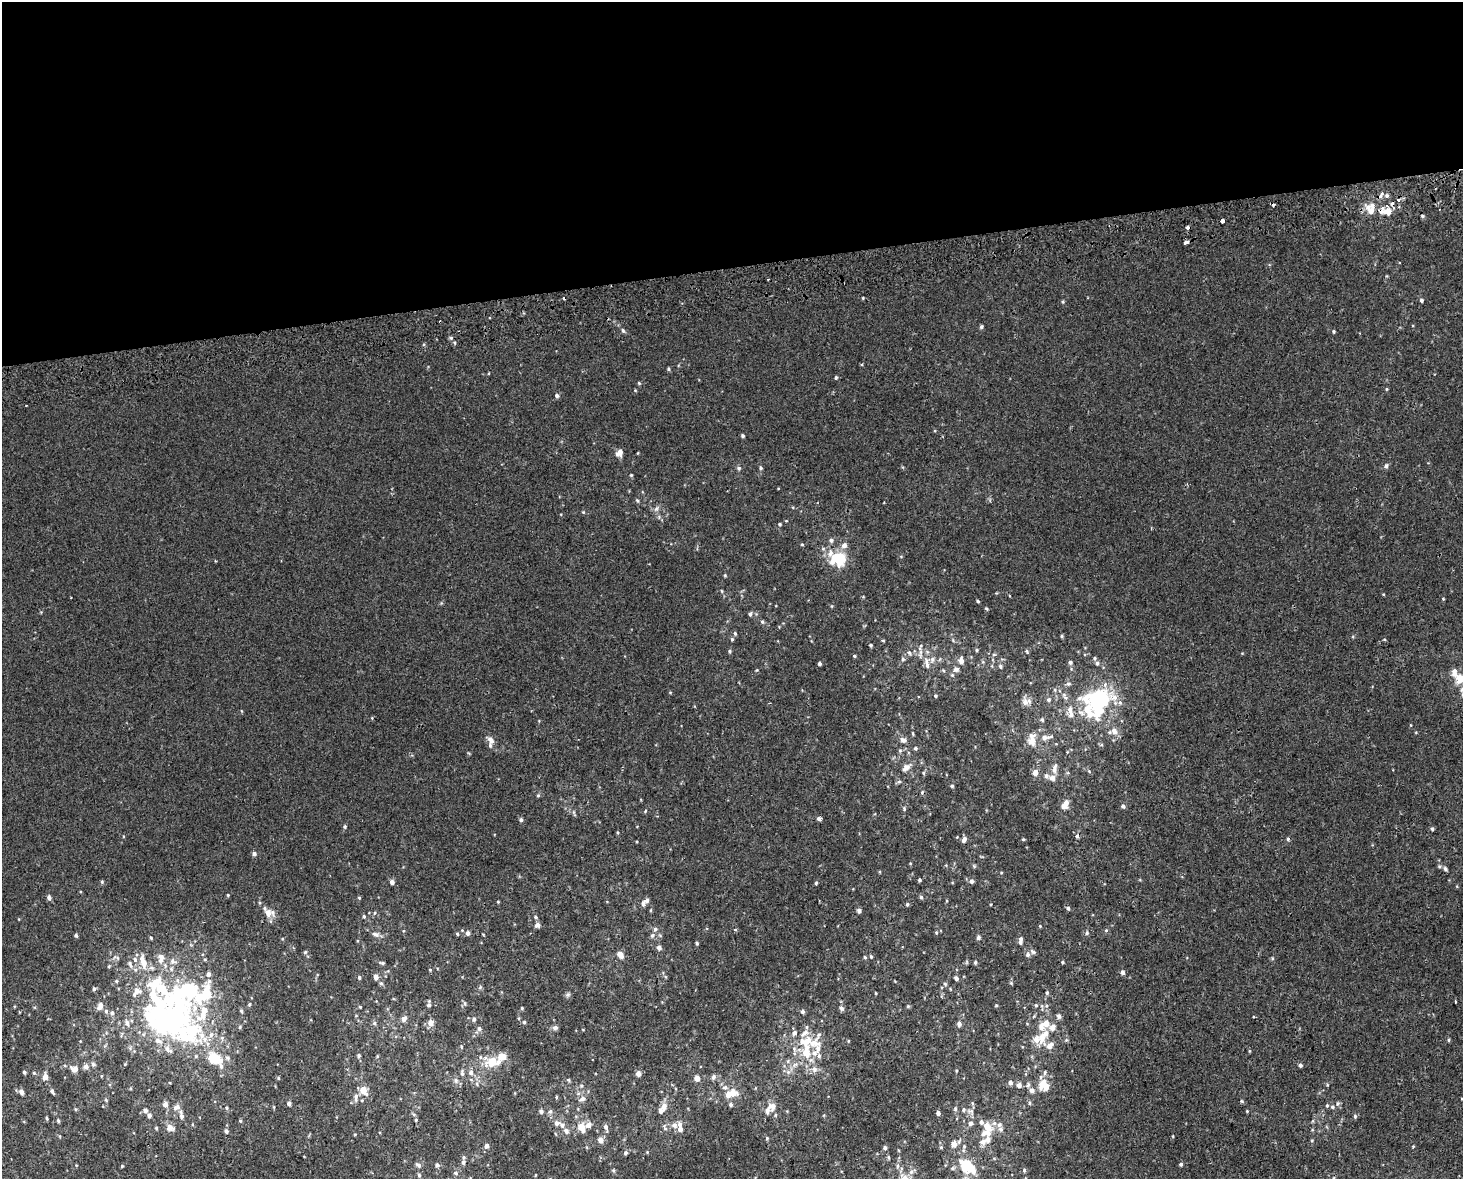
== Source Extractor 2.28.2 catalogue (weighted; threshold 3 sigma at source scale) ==
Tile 2 of 3 x 4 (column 2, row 1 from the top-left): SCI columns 1484-2944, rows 3572-4748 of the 4470 x 4790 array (HDU 1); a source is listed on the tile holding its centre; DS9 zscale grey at full resolution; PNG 1465 x 1181 px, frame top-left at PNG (2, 2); no overlay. Shown black and unused: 23% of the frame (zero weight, under 2 of 3 exposures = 2% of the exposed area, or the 3 px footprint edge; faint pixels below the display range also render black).
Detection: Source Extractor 2.28.2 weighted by HDU 2 'WHT'; one run over the whole footprint, this tile lists its part. Background 3.92e-04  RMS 0.0028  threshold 0.0127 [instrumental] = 3 sigma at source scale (4.5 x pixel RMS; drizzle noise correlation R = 1.50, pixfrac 1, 0.0396/0.0396 arcsec/px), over >= 5 px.
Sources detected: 366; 7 inside a brighter object's white glare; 8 cosmic-ray / hot-pixel residue — not listed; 52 inside a brighter listed object's ellipse — not listed separately; the other 299 listed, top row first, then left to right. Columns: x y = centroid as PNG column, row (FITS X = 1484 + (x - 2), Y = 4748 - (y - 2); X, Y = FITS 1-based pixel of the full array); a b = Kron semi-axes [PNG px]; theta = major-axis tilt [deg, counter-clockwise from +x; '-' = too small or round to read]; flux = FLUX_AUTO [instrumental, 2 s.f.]
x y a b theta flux
1381 195 10 4 58 0.81
1387 196 6 5 - 0.64
1398 200 4 4 - 0.9
1382 208 4 3 - 7.8
1370 210 10 7 -56 2.9
1388 211 7 6 - 3.4
1422 216 4 4 - 0.39
1222 221 4 3 - 2.4
1188 227 4 3 - 1.3
1186 242 5 3 - 2.8
863 298 4 3 - 0.24
1421 300 5 5 - 0.52
1063 302 4 4 - 0.29
981 327 5 4 - 0.42
623 331 6 5 - 0.48
1334 331 4 4 - 0.33
451 338 5 5 - 0.4
668 369 5 4 - 0.35
836 378 4 3 - 0.56
639 383 5 4 - 0.31
1386 389 5 3 - 0.27
557 396 4 4 - 0.69
743 436 4 4 - 0.5
619 453 9 7 54 1.5
1386 466 6 5 - 0.69
739 468 6 5 - 0.52
761 468 6 4 -72 0.4
631 475 4 4 - 0.29
637 500 5 4 - 0.32
656 509 8 5 53 0.74
583 512 4 3 - 0.27
780 524 4 3 - 0.32
831 540 5 5 - 0.73
802 544 4 4 - 0.27
844 545 7 7 - 1.3
838 558 16 13 -12 12
725 575 4 4 - 0.27
722 591 5 3 - 0.26
1443 599 3 3 - 0.23
978 601 4 3 - 0.35
750 614 5 5 - 0.56
762 622 6 4 -67 0.41
735 633 5 4 - 0.39
1062 636 4 4 - 0.33
732 639 5 5 - 0.39
883 641 5 3 - 0.25
870 645 4 4 - 0.4
921 646 6 4 64 0.41
977 650 4 4 - 0.34
730 651 4 4 - 0.4
1026 651 5 3 - 0.29
909 653 6 5 - 0.56
854 656 4 3 - 0.34
1094 658 5 5 - 0.43
903 659 5 5 - 0.47
932 659 8 6 52 0.85
961 660 9 7 -83 1.3
927 663 16 6 -78 1.8
1097 663 5 4 - 0.55
819 664 3 3 - 0.58
1000 666 6 5 - 0.53
956 669 7 7 - 1.1
1460 679 13 11 89 4
935 696 4 4 - 0.37
1100 697 21 14 -12 22
1049 700 6 6 - 0.6
1026 702 13 9 14 1.8
1088 710 53 27 -72 19
1042 720 6 4 -68 0.44
1411 725 5 3 - 0.2
1044 737 10 7 -1 1.6
490 740 10 7 -61 1.8
903 740 9 7 -26 0.97
1032 740 19 10 87 2.9
915 748 5 5 - 0.5
900 751 5 5 - 0.43
906 768 13 8 41 1.6
1055 769 16 6 77 1.7
1035 772 5 5 - 2.3
924 773 6 3 -71 0.3
1046 776 6 6 - 0.8
899 782 6 4 1 0.46
952 786 4 4 - 0.38
538 795 5 3 - 0.3
1063 806 7 6 - 1.4
1123 806 6 5 - 0.53
904 809 6 4 -73 0.39
645 811 5 3 - 0.24
819 819 4 3 - 3.2
521 820 5 4 - 0.56
345 827 5 5 - 0.42
1432 829 5 4 - 0.36
1023 839 4 4 - 0.31
1288 839 4 4 - 0.39
964 840 7 5 63 0.89
254 854 5 4 - 0.77
974 866 5 5 - 0.33
1445 869 6 5 - 0.67
919 880 4 3 - 0.42
971 881 6 5 - 0.83
102 882 5 4 - 0.39
392 882 5 5 - 1
816 883 4 4 - 0.32
228 895 4 4 - 0.26
49 897 5 5 - 0.81
921 897 5 5 - 0.43
359 898 4 4 - 0.3
647 901 6 5 - 0.78
498 902 4 3 - 0.23
907 904 4 4 - 0.41
1068 908 5 4 - 0.55
859 911 5 4 - 0.74
268 913 12 10 1 2.5
374 913 5 3 - 0.28
364 916 5 4 - 0.4
535 917 5 4 - 0.42
537 925 6 5 - 1.1
1040 926 4 3 - 0.23
655 929 5 5 - 0.53
735 929 3 3 - 0.46
1106 930 5 4 - 0.31
936 932 5 4 - 0.29
468 933 6 6 - 0.82
1087 933 5 5 - 0.43
375 934 10 6 -19 1.1
457 934 4 4 - 0.35
483 934 4 3 - 0.2
76 935 4 4 - 0.53
652 935 6 5 - 0.55
978 937 6 5 - 0.56
151 938 4 3 - 0.29
1021 939 7 5 85 0.73
697 943 4 3 - 0.35
659 948 6 5 - 0.86
305 952 6 3 45 0.34
1033 952 9 5 -34 0.66
620 955 7 5 -53 2.5
1028 955 6 6 - 0.71
871 956 5 4 - 0.35
116 957 12 4 -24 0.71
865 957 4 4 - 0.32
161 958 13 8 84 1.9
135 960 8 5 -65 0.77
173 961 8 7 - 0.93
975 962 4 4 - 0.49
1063 962 4 3 - 0.31
144 963 10 7 -78 2.8
382 963 5 4 - 0.4
130 964 11 5 -68 1
109 966 5 3 - 0.28
430 970 4 4 - 0.25
1123 972 5 4 - 0.79
208 974 6 5 - 0.93
359 977 5 4 - 0.52
376 977 6 5 - 1.2
956 978 5 4 - 0.76
116 981 5 5 - 0.41
381 983 5 5 - 0.51
945 984 6 4 -45 0.39
480 987 6 4 56 0.37
94 989 5 4 - 0.5
876 993 4 2 - 0.22
1047 993 5 4 - 0.42
567 995 5 5 - 0.53
465 1003 6 4 -89 0.42
249 1004 5 4 - 0.33
100 1005 9 6 75 1.6
429 1005 6 6 - 0.65
996 1005 4 4 - 0.29
1036 1005 5 4 - 0.37
908 1006 5 4 - 0.32
360 1007 4 4 - 0.3
522 1008 4 4 - 0.28
841 1008 6 5 - 0.65
241 1011 5 4 - 0.46
803 1011 5 5 - 0.59
157 1013 63 29 19 34
1059 1016 6 5 - 0.77
1254 1017 3 2 - 0.25
404 1019 7 6 - 1.1
474 1019 6 5 - 0.44
524 1022 4 4 - 0.36
374 1023 5 5 - 0.53
431 1023 6 6 - 1.9
1046 1023 7 6 - 2.1
959 1024 6 5 - 0.81
240 1027 5 3 - 0.31
1052 1027 9 8 - 1.6
555 1028 6 5 - 0.75
479 1029 7 6 - 0.72
192 1030 36 25 66 19
794 1033 6 5 - 0.89
804 1033 12 7 40 1.6
1042 1038 13 9 -89 2.9
1448 1040 5 3 - 0.31
848 1041 4 3 - 0.2
1050 1046 9 7 43 1.9
818 1049 22 8 -86 3.3
1249 1051 5 3 - 0.23
806 1053 14 11 -61 4.3
359 1055 5 5 - 0.47
503 1056 10 7 24 2.7
480 1057 6 3 -72 0.36
214 1058 11 8 -27 8.7
228 1058 7 5 -17 0.71
493 1061 9 6 10 6.7
93 1064 7 5 -89 0.58
1300 1065 4 4 - 0.62
86 1066 7 7 - 1
221 1066 8 5 -74 0.78
74 1069 11 8 -20 1.8
814 1069 9 7 -65 1.3
24 1072 4 3 - 0.52
788 1072 7 6 - 0.87
34 1073 4 3 - 0.29
462 1073 9 4 -82 0.6
471 1073 7 6 - 0.88
638 1074 5 5 - 1.5
101 1076 4 3 - 0.24
45 1077 6 5 - 1.6
713 1077 7 6 - 0.74
278 1078 5 4 - 0.29
697 1078 6 5 - 1.9
456 1080 7 5 -70 0.7
569 1080 6 3 -71 0.3
1010 1083 5 5 - 0.86
477 1084 6 3 -72 0.39
1043 1084 14 9 60 3.7
1019 1085 5 5 - 1.1
363 1090 9 6 -63 3.4
1032 1090 7 6 - 1.2
52 1091 8 4 -58 0.67
21 1092 5 4 - 1.3
733 1092 10 8 -29 2.8
356 1097 12 6 85 1.3
556 1097 5 3 - 0.26
582 1099 10 6 29 0.97
1462 1099 3 3 - 1.1
106 1100 5 4 - 0.31
1241 1101 5 3 - 0.31
289 1103 4 4 - 1.1
972 1103 6 4 -71 0.34
1030 1103 6 4 89 0.35
165 1104 6 6 - 1.1
731 1104 5 5 - 0.62
1327 1105 5 4 - 0.32
664 1106 9 7 81 1.7
772 1106 13 12 - 2.4
176 1107 12 8 26 1.6
1332 1107 5 4 - 0.4
226 1108 4 4 - 0.36
75 1109 5 4 - 0.32
955 1109 6 5 - 0.49
145 1110 5 4 - 0.95
963 1110 6 5 - 0.55
541 1111 5 5 - 0.65
550 1111 6 5 - 0.6
1247 1111 3 3 - 0.21
938 1113 4 4 - 0.85
149 1115 5 5 - 0.97
181 1116 7 5 -77 1.1
1355 1116 5 4 - 0.51
46 1118 6 3 -82 0.35
58 1120 5 3 - 0.44
416 1120 5 4 - 0.3
240 1121 5 4 - 0.37
557 1123 9 6 -7 1.1
970 1123 5 5 - 0.84
674 1125 8 7 - 1.2
999 1125 7 6 - 0.86
581 1127 9 8 - 2.7
606 1127 6 5 - 0.99
987 1127 14 9 -50 3.1
156 1128 4 4 - 0.39
170 1128 11 9 -20 1.6
226 1131 5 4 - 0.93
566 1131 7 6 - 0.94
355 1134 4 3 - 0.22
767 1138 5 4 - 0.34
600 1140 5 5 - 2.1
1312 1140 5 3 - 0.23
982 1142 8 7 - 1.4
954 1144 7 7 - 1.5
487 1146 4 4 - 1.4
964 1146 5 4 - 0.43
885 1148 5 4 - 0.55
625 1153 6 5 - 0.53
889 1158 5 3 - 0.31
463 1162 7 5 73 0.87
1181 1164 4 4 - 0.44
418 1165 8 5 -36 0.74
437 1165 5 5 - 0.79
122 1166 4 3 - 0.27
967 1166 16 10 -37 12
1024 1170 5 4 - 0.46
911 1172 6 5 - 0.72
455 1173 5 5 - 0.44
419 1175 5 4 - 0.46
1334 1178 4 4 - 0.27
Overlapping masked pixels (flux is a lower limit): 2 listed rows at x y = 1382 208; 1188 227
Isophote crosses this tile's border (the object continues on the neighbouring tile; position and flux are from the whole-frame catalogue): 4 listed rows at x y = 1460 679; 1462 1099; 1024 1170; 1334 1178